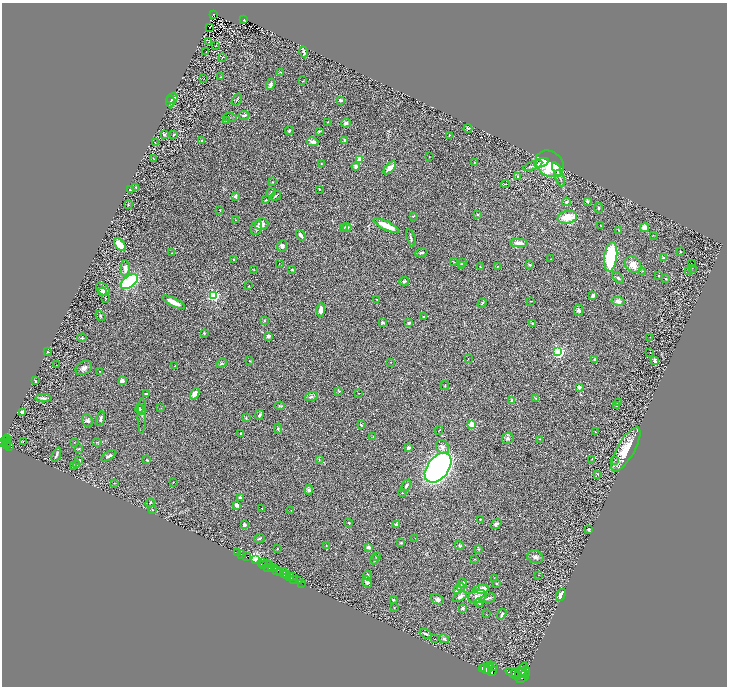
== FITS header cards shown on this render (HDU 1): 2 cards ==
NAXIS1  =                 1449
NAXIS2  =                 1368

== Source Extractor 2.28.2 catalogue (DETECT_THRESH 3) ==
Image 1449 x 1368 px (HDU 1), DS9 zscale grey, zoomed out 1/2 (1 PNG px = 2 x 2 image px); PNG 729 x 688 px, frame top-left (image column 1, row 1367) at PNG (2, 3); each listed source drawn as its Kron ellipse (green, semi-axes under 4 px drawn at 4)
Background 0.599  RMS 0.03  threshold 0.0901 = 3 sigma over >= 5 px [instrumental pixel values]
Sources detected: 313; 31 cannot appear on this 1/2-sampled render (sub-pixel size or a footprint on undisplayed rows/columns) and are neither listed nor drawn; the other 282 listed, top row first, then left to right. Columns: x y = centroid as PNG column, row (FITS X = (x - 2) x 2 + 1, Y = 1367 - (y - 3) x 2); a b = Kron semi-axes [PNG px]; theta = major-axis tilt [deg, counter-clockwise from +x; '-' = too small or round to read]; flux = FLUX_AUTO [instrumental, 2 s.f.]
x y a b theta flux
214 14 3 2 - 38
244 20 3 2 - 54
209 27 2 1 - 1.8
209 42 2 1 - 2.4
216 45 2 2 - 2
206 52 2 1 - 45
304 52 5 3 - 12
222 57 3 2 - 3.8
281 72 3 2 - 3.2
221 77 4 2 - 2.6
203 79 3 1 - 1.6
302 81 3 2 - 3.2
271 84 6 4 72 14
172 98 6 4 29 22
237 100 6 3 54 5.8
340 100 2 2 - 31
170 101 6 3 87 22
244 115 6 2 1 7.8
230 117 7 2 -6 4.5
226 120 3 2 - 8
328 122 2 2 - 3.7
346 123 5 3 - 14
468 128 4 4 - 5.5
289 131 4 2 - 7.9
319 131 4 2 - 5.1
164 134 4 2 - 6.5
174 135 2 2 - 6.2
449 135 3 2 - 4
345 140 4 3 - 7.7
201 141 3 3 - 3.8
313 142 6 4 -10 26
155 143 2 1 - 2
429 157 2 2 - 1.6
153 158 3 2 - 2
359 159 2 2 - 140
474 163 3 2 - 2.5
541 163 8 3 21 35
321 164 2 2 - 3.1
550 164 15 12 -37 310
356 166 4 4 - 20
533 166 10 3 20 15
390 168 8 4 47 48
557 170 8 3 -70 31
518 176 3 2 - 4.1
560 178 9 3 -67 12
272 182 2 2 - 4.5
505 184 4 2 - 5.3
135 187 2 2 - 2
130 189 3 2 - 4.3
319 189 2 1 - 2.4
271 192 5 3 - 6.6
235 196 3 3 - 12
276 196 5 3 - 6.9
266 200 3 2 - 4.1
587 201 3 3 - 11
566 202 4 3 - 9.1
128 205 2 2 - 2.2
598 208 5 3 - 8.4
220 210 2 2 - 2.3
477 215 2 2 - 4.6
413 216 4 2 - 5.5
567 217 10 6 11 96
236 220 2 2 - 1.8
261 224 7 5 -2 29
386 226 14 4 -26 100
601 226 2 1 - 1.8
347 227 4 3 - 8.8
257 228 7 5 70 16
344 228 3 2 - 3.1
644 228 4 4 - 31
619 230 2 2 - 6.8
301 235 5 3 - 25
653 235 2 1 - 1.6
411 238 9 3 -73 8.8
519 243 9 3 -2 36
120 245 7 4 -46 120
282 246 6 5 - 16
680 251 2 1 - 3.1
171 253 2 1 - 1.7
421 253 6 3 13 9.4
611 257 15 6 83 430
663 258 3 2 - 14
551 259 3 1 - 2.4
234 260 3 2 - 7.6
453 262 3 2 - 2.4
279 263 2 1 - 1.3
462 263 3 2 - 22
633 264 9 7 -44 56
691 264 2 1 - 30
461 265 3 2 - 5
530 265 4 2 - 7.2
497 266 2 2 - 6.9
480 267 2 1 - 2.5
125 268 8 4 -89 26
692 268 2 1 - 1.6
254 270 3 2 - 2
292 270 3 3 - 3.9
642 271 3 3 - 3.3
689 271 3 2 - 1.9
658 276 2 2 - 3
618 278 7 3 -44 10
666 279 2 2 - 13
404 281 5 3 - 9.5
129 282 10 5 37 510
249 286 2 2 - 6.2
103 289 8 5 -44 30
102 292 4 3 - 16
214 296 3 3 - 980
593 296 3 3 - 18
106 299 3 2 - 3.3
377 300 3 1 - 4
530 301 3 2 - 2.7
618 301 6 4 -11 24
173 302 12 3 -26 71
482 303 5 2 - 5.2
321 309 7 4 83 28
579 310 6 4 -79 12
101 316 5 3 - 7.2
423 316 3 2 - 3.2
264 321 4 3 - 5.1
382 322 4 3 - 13
408 323 4 3 - 9.2
532 323 4 3 - 5.1
204 333 4 3 - 5
268 336 2 2 - 66
650 337 2 1 - 1.8
82 338 5 4 - 7.2
47 352 3 3 - 3.6
558 352 3 3 - 1100
650 353 2 1 - 3.1
468 358 2 2 - 1.7
595 359 2 2 - 29
249 361 3 2 - 3.3
655 361 4 3 - 17
390 362 2 1 - 1.6
222 363 5 3 - 7.1
56 365 2 1 - 1.2
175 366 2 2 - 4.3
84 368 9 6 34 23
100 371 2 2 - 2.1
35 381 2 2 - 3.3
122 381 3 2 - 79
445 385 5 3 - 5.1
579 387 2 2 - 52
339 391 3 3 - 4.3
359 393 2 1 - 1.5
146 394 4 3 - 6.3
195 394 6 4 61 27
311 397 6 4 19 14
44 398 8 3 -1 16
536 398 4 3 - 4.9
512 401 4 3 - 16
618 403 3 3 - 6.1
280 406 5 2 - 5.4
616 406 3 2 - 3.2
161 408 3 2 - 2
139 409 4 3 - 11
141 410 5 4 - 15
22 412 3 2 - 30
259 415 5 3 - 14
142 416 17 3 88 14
101 418 7 2 80 10
246 418 3 3 - 4.1
87 420 6 5 - 10
472 424 2 2 - 150
361 425 3 2 - 5.6
278 429 5 3 - 5.2
439 430 4 1 - 2.8
595 432 2 1 - 2.3
241 433 3 2 - 8.8
373 437 3 3 - 2.7
508 438 6 5 - 14
6 439 4 2 - 350
540 439 4 2 - 3.5
6 441 3 1 - 560
3 442 4 3 - 870
24 442 3 1 - 3.9
75 442 2 2 - 1.8
97 442 4 2 - 3.2
7 443 4 1 - 150
7 445 2 2 - 300
10 446 3 2 - 230
443 447 7 6 - 22
408 448 3 3 - 12
78 449 4 3 - 6
626 449 25 8 60 140
56 455 7 2 68 10
109 456 8 3 31 13
319 459 3 2 - 3
592 459 2 1 - 1.3
79 460 4 2 - 8.4
147 460 3 2 - 4.2
615 460 3 2 - 5.1
77 464 4 3 - 5
74 466 2 2 - 1.8
438 468 17 10 53 2400
598 474 3 2 - 3.4
173 482 2 2 - 2.1
114 483 3 2 - 2.4
406 486 7 2 64 13
309 490 5 4 - 11
402 493 3 2 - 3
240 497 3 3 - 11
150 503 5 3 - 4.8
237 505 3 3 - 26
152 509 2 2 - 2.6
262 509 3 2 - 3.2
291 510 3 2 - 1.7
480 519 3 2 - 5.1
349 523 4 1 - 2.1
396 524 3 2 - 20
496 524 6 4 36 17
244 525 2 2 - 46
589 530 2 2 - 11
260 538 5 2 - 6.5
415 538 3 2 - 1.5
401 543 4 4 - 6.6
326 546 3 2 - 3
460 546 5 4 - 9.3
369 547 4 3 - 9.8
277 549 3 3 - 3.4
479 549 3 2 - 2.7
238 553 2 2 - 160
242 555 3 2 - 1100
247 556 4 3 - 87
376 557 4 3 - 4.7
535 557 8 6 -19 19
255 559 4 3 - 5600
474 559 3 2 - 2.1
374 560 5 4 - 8.7
262 563 4 3 - 410
264 564 2 1 - 250
266 564 4 2 - 110
269 564 2 1 - 510
267 567 2 2 - 410
271 568 4 1 - 290
275 569 3 2 - 700
277 570 3 2 - 760
279 572 2 1 - 48
284 572 3 1 - 42
284 574 2 2 - 610
287 575 2 1 - 580
538 575 2 1 - 1.4
292 576 2 1 - 27
368 576 5 3 - 13
289 577 3 1 - 670
294 579 3 1 - 53
494 579 3 2 - 2.8
300 580 3 1 - 160
367 582 6 4 -67 18
301 583 2 1 - 23
463 583 5 4 - 12
496 583 4 3 - 4.4
461 587 4 3 - 13
481 589 8 4 8 63
458 590 4 3 - 17
561 595 6 3 64 28
477 596 9 6 16 29
460 597 8 4 31 20
488 598 8 3 15 11
437 599 6 4 -28 16
393 600 3 3 - 4.8
479 603 4 3 - 11
394 607 2 2 - 3.1
463 608 4 3 - 10
486 614 2 1 - 1.3
502 614 5 3 - 12
425 634 6 3 -33 10
435 639 2 2 - 2.7
444 639 5 4 - 16
490 666 4 2 - 2000
493 667 4 3 - 3400
489 668 6 2 74 3100
483 669 3 2 - 3600
485 669 6 3 -57 6600
492 671 5 3 - 2400
521 671 10 2 56 4000
523 672 4 2 - 2200
525 672 6 3 79 1800
515 673 5 3 - 4400
513 674 8 2 -31 4900
523 677 7 5 41 2900
At the frame edge (FLAGS 8, measured only in part): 1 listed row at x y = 3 442
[31 sub-pixel or undisplayed-footprint detections neither listed nor drawn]